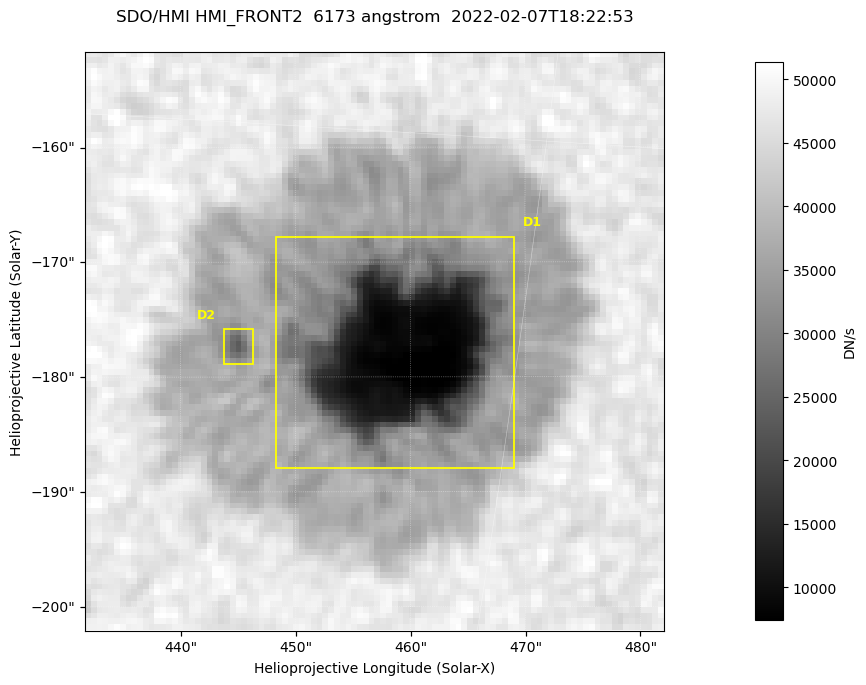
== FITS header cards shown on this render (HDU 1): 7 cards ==
TELESCOP= 'SDO/HMI '           / Telescope
INSTRUME= 'HMI_FRONT2'         / For HMI: HMI_SIDE1, HMI_FRONT2, or HMI_COMBINED
WAVELNTH=                6173. / [angstrom] Wavelength
DATE-OBS= '2022-02-07T18:22:53.500' / [ISO] Observation date {DATE__OBS}
CTYPE1  = 'HPLN-TAN'           / CTYPE1: HPLN
CTYPE2  = 'HPLT-TAN'           / CTYPE2: HPLT
BUNIT   = 'DN/s    '           / Physical Units

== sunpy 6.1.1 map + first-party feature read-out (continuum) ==
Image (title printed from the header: SDO/HMI HMI_FRONT2  6173 angstrom  2022-02-07T18:22:53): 100 x 100 px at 0.504 arcsec/px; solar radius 973 arcsec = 1931 px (partial field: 0.1% of the solar disc is inside the frame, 100% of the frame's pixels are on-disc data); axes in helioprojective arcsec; data unit DN/s (BUNIT, on the colour bar)
Orientation: roll -0.0703 deg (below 1 deg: not rotated)
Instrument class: CONTINUUM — white-light / continuum photospheric image (CONTENT/OBS_TYPE)
Dark features (sunspots / pores): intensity divided by the frame's on-disc median (partial field: no limb-darkening profile); reference = the frame's on-disc median (the 8%-of-disc-diameter window exceeds this field); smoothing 3 px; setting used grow <= 0.7, no closing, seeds <= 0.7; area >= 9 px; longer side >= 3 px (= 1.5 arcsec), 3 px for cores <= 0.7; partial field; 2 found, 2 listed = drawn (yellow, D1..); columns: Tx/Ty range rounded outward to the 2 arcsec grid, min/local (2 s.f., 1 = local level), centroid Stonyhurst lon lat
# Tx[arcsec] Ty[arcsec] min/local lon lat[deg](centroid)
D1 448..470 -188..-168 0.15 +29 -16
D2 444..448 -180..-176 0.57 +28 -16